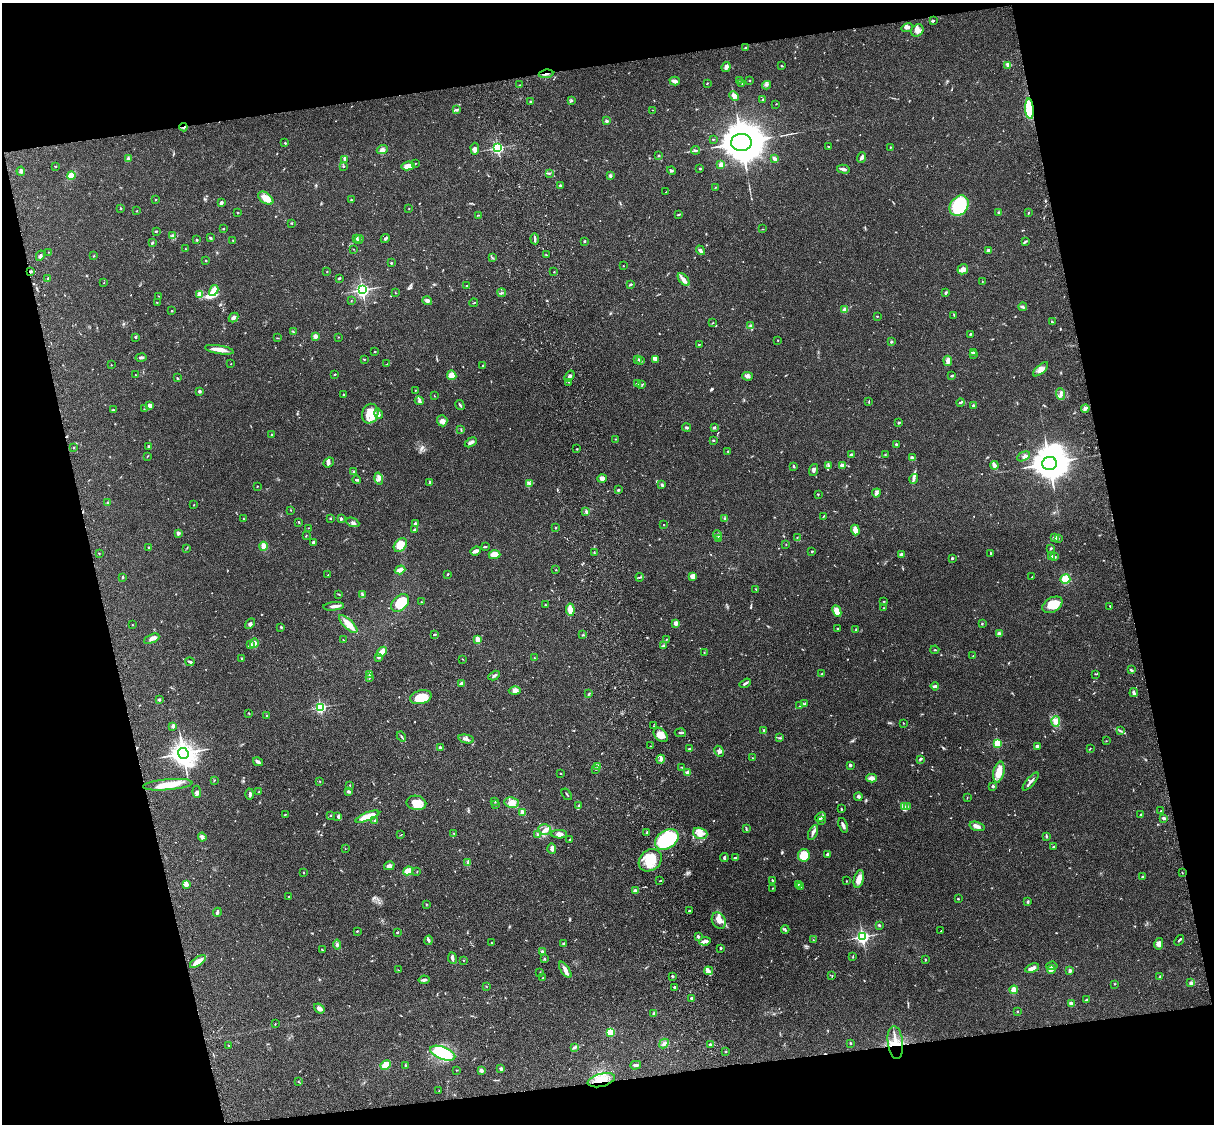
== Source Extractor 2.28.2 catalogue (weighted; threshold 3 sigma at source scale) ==
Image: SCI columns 121-4967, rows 278-4762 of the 5086 x 4928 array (HDU 1 of 3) = the unmasked area's bounding box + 8 px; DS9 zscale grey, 4 x 4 block average (1 PNG px = mean of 4 x 4 image px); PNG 1216 x 1126 px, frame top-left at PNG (2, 3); each listed source drawn as its Kron ellipse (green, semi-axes under 4 px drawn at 4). Shown black and unused: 25% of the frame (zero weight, under 3 of 4 exposures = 6% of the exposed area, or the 3 px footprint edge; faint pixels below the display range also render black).
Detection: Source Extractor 2.28.2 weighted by HDU 2 'WHT'. Background 0.075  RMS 0.0057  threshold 0.0257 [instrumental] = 3 sigma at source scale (4.5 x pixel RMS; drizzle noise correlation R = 1.50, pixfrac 1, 0.05/0.05 arcsec/px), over >= 5 px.
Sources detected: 714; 1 too faint to see at this stretch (4 x 4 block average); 2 inside a brighter object's white glare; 3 cosmic-ray / hot-pixel residue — neither listed nor drawn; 14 coinciding with a brighter row at this scale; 33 inside a brighter listed object's ellipse — not listed separately; of the other 661, all 500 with FLUX_AUTO >= 1.29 (the completeness limit of this list) listed and drawn (161 fainter detections not listed), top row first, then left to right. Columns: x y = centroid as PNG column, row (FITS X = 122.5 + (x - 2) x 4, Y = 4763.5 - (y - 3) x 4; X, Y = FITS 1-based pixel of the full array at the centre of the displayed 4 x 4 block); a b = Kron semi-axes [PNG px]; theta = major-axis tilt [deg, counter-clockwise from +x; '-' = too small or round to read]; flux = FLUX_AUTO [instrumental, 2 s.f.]
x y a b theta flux
933 20 3 2 - 4.6
907 27 6 3 18 8.5
917 31 7 5 46 20
746 47 3 2 - 2.1
1008 65 4 3 - 6.9
781 66 2 2 - 1.8
726 67 5 3 - 11
546 74 7 2 7 5.2
740 80 2 2 - 1.4
750 80 2 2 - 2.1
675 81 5 3 - 13
707 83 2 2 - 2.7
742 83 2 2 - 1.9
520 85 2 2 - 2.1
767 85 4 2 - 4.2
734 96 5 4 - 11
763 99 2 2 - 2.5
571 101 3 2 - 3.4
530 102 3 2 - 4.7
776 104 2 2 - 1.4
1029 109 10 4 -85 130
456 110 4 2 - 4.7
652 110 2 2 - 1.3
606 121 3 3 - 6.7
183 127 4 2 - 6.7
713 139 2 2 - 1.7
741 142 10 8 2 12000
285 143 2 2 - 3.2
828 147 3 2 - 2.7
890 147 2 2 - 1.8
498 148 2 2 - 600
475 149 6 4 -86 10
382 150 5 4 - 11
695 150 4 2 - 4
659 155 2 2 - 5.9
128 158 3 3 - 5.4
861 158 5 3 - 11
345 159 4 2 - 5.7
774 159 3 2 - 9.9
415 163 2 2 - 2
721 165 2 2 - 89
56 166 2 2 - 1.9
344 166 3 2 - 2.5
408 166 6 3 10 40
700 168 2 2 - 3.3
843 169 6 3 -14 10
672 170 4 2 - 4.1
21 171 4 3 - 8.2
549 173 4 2 - 4.4
71 175 4 3 - 42
610 176 4 2 - 4.8
560 185 3 2 - 3.9
716 187 2 2 - 1.3
666 192 2 2 - 2.2
266 198 8 5 -37 38
156 199 2 2 - 4
351 200 2 2 - 2.5
221 203 4 2 - 6.6
959 206 11 8 51 190
121 208 3 2 - 2.8
409 209 2 2 - 1.4
137 211 2 2 - 1.5
238 212 2 2 - 1.3
1029 212 2 2 - 1.7
999 213 3 2 - 3.8
679 214 4 2 - 4
478 215 3 2 - 2.5
291 223 2 2 - 1.8
223 229 3 2 - 2.2
762 229 2 2 - 1.3
156 231 3 2 - 3.1
172 236 2 2 - 2.1
210 238 3 2 - 3.3
385 238 5 2 - 6.9
357 239 4 2 - 3.6
359 239 5 2 - 4.6
535 239 5 2 - 6.7
197 240 2 2 - 11
233 240 2 2 - 1.4
584 241 3 2 - 3.4
1025 241 4 2 - 3.3
152 243 3 2 - 3.6
185 249 2 2 - 2.4
354 249 2 2 - 1.8
700 250 5 3 - 7.3
988 250 4 3 - 6.2
48 252 2 2 - 1.4
546 255 2 2 - 1.5
40 256 5 2 - 7.9
94 256 3 2 - 1.8
492 258 3 2 - 1.5
206 261 2 2 - 2
391 263 2 2 - 7
623 266 2 2 - 2.4
963 269 5 5 - 16
30 271 3 2 - 6.3
327 272 2 2 - 1.8
554 272 2 2 - 1.9
339 278 3 2 - 3.8
48 279 2 2 - 5.4
684 280 7 3 -51 22
982 282 2 2 - 1.4
104 283 2 2 - 1.9
630 284 3 2 - 4.8
467 285 2 2 - 1.6
214 290 6 3 61 54
362 290 3 3 - 920
396 293 2 2 - 1.4
502 293 4 2 - 2.8
946 293 3 2 - 5.6
200 294 4 3 - 17
158 296 3 2 - 1.7
351 301 2 2 - 1.4
427 301 5 3 - 7.8
157 302 2 2 - 1.5
474 303 4 2 - 2
1023 307 4 2 - 8.1
845 310 3 3 - 21
172 311 2 2 - 2.4
954 315 2 2 - 1.3
877 316 2 2 - 2.6
233 318 5 4 - 8.8
1052 322 3 2 - 4.8
713 323 2 2 - 1.9
751 325 3 3 - 6.2
293 332 2 2 - 2.1
970 334 3 2 - 3.4
315 336 2 2 - 63
135 337 3 2 - 2.3
339 337 2 2 - 1.5
277 338 2 2 - 1.6
778 340 2 2 - 1.8
891 342 2 2 - 4.8
699 344 3 2 - 1.6
219 350 14 3 -9 39
375 352 2 2 - 2.8
974 352 4 2 - 4.8
974 354 2 2 - 2.6
141 357 5 2 - 7
364 359 2 2 - 2
638 359 2 2 - 2.2
655 359 4 2 - 6.1
640 360 3 2 - 1.8
948 361 5 4 - 10
231 364 2 2 - 1.5
387 364 2 2 - 1.6
111 365 2 2 - 1.9
483 365 2 2 - 5.8
1041 369 9 2 41 12
335 374 2 2 - 2.3
135 375 2 2 - 1.8
452 375 5 4 - 36
569 376 6 2 52 7
747 376 5 4 - 8.9
952 376 3 2 - 2.8
177 378 2 2 - 3.4
569 382 2 2 - 1.4
637 384 3 2 - 6.9
642 385 3 2 - 2.4
415 390 2 2 - 2.3
199 391 2 2 - 20
1061 394 6 2 -69 7.7
344 395 3 2 - 3.1
434 396 2 2 - 2.6
419 401 4 4 - 7.3
869 402 3 2 - 2.4
960 402 4 2 - 5.9
150 405 4 3 - 14
460 405 5 2 - 5.2
973 406 2 2 - 25
1085 408 4 3 - 7.4
145 409 3 2 - 1.8
113 410 3 2 - 2.3
370 414 10 8 72 44
378 414 5 2 - 10
442 421 5 5 - 12
899 423 3 2 - 3.6
687 428 4 2 - 5.6
714 428 3 2 - 3.8
461 430 3 2 - 1.9
272 435 3 2 - 3.1
615 439 2 2 - 2.2
713 440 2 2 - 5
471 442 6 2 29 13
896 444 2 2 - 3
149 446 3 2 - 4.9
74 447 2 2 - 1.7
577 449 2 2 - 1.7
728 451 2 2 - 2.1
851 455 3 2 - 8.5
885 455 2 2 - 1.5
147 456 3 2 - 1.7
1024 456 7 4 27 11
912 457 3 2 - 4.2
328 462 6 3 40 7
1049 463 7 6 - 6400
842 465 4 2 - 15
994 465 4 2 - 23
828 466 4 2 - 5.3
794 467 2 2 - 2.6
814 470 6 2 72 6.8
354 471 3 2 - 3.2
602 478 5 3 - 14
379 479 6 3 -74 8.8
914 479 5 2 - 6.9
357 480 4 2 - 4.9
430 482 2 2 - 7.9
529 483 3 2 - 2.7
662 484 4 2 - 3.6
257 486 2 2 - 2.2
618 490 3 2 - 3.6
876 493 4 2 - 7.7
818 494 2 2 - 1.4
108 502 2 2 - 1.8
194 505 2 2 - 1.5
291 510 2 2 - 1.5
586 511 3 2 - 4.5
824 516 4 2 - 2.6
330 518 2 2 - 3.4
724 518 2 2 - 1.5
243 519 3 2 - 1.8
341 519 3 2 - 4.5
299 522 3 2 - 2.4
353 522 7 3 -24 7.8
415 524 3 2 - 6.2
664 525 2 2 - 1.5
308 528 2 2 - 1.4
556 528 2 2 - 2.7
414 530 3 2 - 3.6
855 530 5 4 - 19
178 533 2 2 - 39
306 535 2 2 - 1.9
718 535 5 2 - 5.1
797 537 2 2 - 1.4
1055 537 3 2 - 4.3
719 538 3 2 - 3.7
1058 538 2 2 - 2.5
314 542 3 2 - 8.5
786 544 2 2 - 1.6
400 545 8 5 48 45
263 546 4 3 - 26
149 547 2 2 - 3.2
485 547 3 2 - 2.7
187 548 2 2 - 1.5
1051 548 3 2 - 5
476 551 5 3 - 14
812 551 2 2 - 8.9
594 552 3 2 - 1.8
99 553 2 2 - 1.6
990 553 3 2 - 2.4
901 554 4 2 - 9.2
494 555 6 4 2 32
1051 557 2 2 - 37
1054 557 3 2 - 5.3
952 558 2 2 - 4.4
400 570 5 3 - 22
556 570 2 2 - 1.4
448 574 3 2 - 3.2
328 575 3 2 - 1.3
693 576 4 3 - 26
122 577 3 2 - 2.8
640 577 4 2 - 4.1
1032 577 2 2 - 1.6
1065 579 5 4 - 42
756 589 2 2 - 2.2
338 594 3 2 - 2.3
362 594 4 2 - 4.1
884 601 2 2 - 1.4
421 602 2 2 - 1.5
400 603 10 7 44 80
545 605 3 2 - 1.9
1052 605 11 7 29 52
334 606 10 3 6 13
1110 606 3 2 - 2.1
884 608 3 2 - 2
570 610 6 3 -84 41
837 611 6 4 -65 38
676 623 2 2 - 63
982 623 2 2 - 2.7
250 624 6 3 43 6.6
348 624 12 4 -44 37
132 625 2 2 - 2.1
281 627 2 2 - 13
837 629 3 2 - 2
856 630 3 2 - 1.7
435 634 3 2 - 3.4
999 634 3 3 - 11
583 635 3 2 - 1.8
152 639 8 3 24 13
666 639 2 2 - 1.4
343 640 3 2 - 1.5
478 640 4 3 - 32
254 643 5 4 - 14
250 644 3 2 - 3.8
663 646 2 2 - 22
935 650 4 2 - 2.3
382 652 5 3 - 31
704 652 2 2 - 2
973 656 2 2 - 1.4
379 657 3 3 - 7.8
241 658 2 2 - 2.1
534 658 2 2 - 1.7
462 659 2 2 - 1.5
190 662 4 2 - 6
1131 670 4 2 - 4.7
822 674 2 2 - 1.9
1095 674 2 2 - 2.4
369 675 3 2 - 4.9
494 676 6 2 29 7.3
369 678 2 2 - 1.7
461 683 3 3 - 9
745 683 6 2 32 5.6
935 686 4 2 - 7.9
515 691 6 3 -3 13
589 693 3 2 - 1.6
1134 693 4 2 - 6.6
421 697 11 6 15 71
159 699 2 2 - 12
805 703 2 2 - 1.4
800 706 2 2 - 1.3
320 707 2 2 - 570
249 713 2 2 - 2.2
266 715 2 2 - 1.6
1056 721 5 3 - 11
903 723 2 2 - 1.7
173 726 2 2 - 42
654 726 2 2 - 1.4
764 730 4 2 - 3
1120 731 4 2 - 4.1
680 733 5 2 - 4.7
661 735 8 5 -47 33
401 736 5 2 - 4.2
780 738 4 2 - 2.9
466 739 7 3 -12 10
1106 741 2 2 - 1.6
997 743 2 2 - 240
650 746 2 2 - 1.6
1037 746 2 2 - 7.6
440 747 2 2 - 15
690 748 3 2 - 3.1
1090 748 3 2 - 1.9
719 751 6 3 -62 7.6
183 753 6 5 - 2600
753 758 2 2 - 1.5
661 759 4 2 - 6.1
920 759 3 2 - 5.8
258 762 5 2 - 10
850 765 2 2 - 19
597 766 2 2 - 1.8
681 767 3 2 - 1.7
595 769 2 2 - 1.5
688 772 4 3 - 13
999 772 10 5 78 40
561 773 2 2 - 4.2
872 778 5 4 - 12
214 780 3 2 - 2
320 781 2 2 - 2
1031 782 11 2 50 10
168 785 25 5 5 57
350 785 3 2 - 2.2
993 786 2 2 - 17
348 791 3 2 - 7.2
197 792 6 3 -84 10
259 792 2 2 - 1.7
250 794 5 3 - 7.6
567 794 6 2 -54 2.8
858 797 4 3 - 7
967 798 3 2 - 1.4
495 801 2 2 - 2.2
416 803 10 7 -10 45
512 803 7 5 -9 23
496 805 2 2 - 1.9
578 806 2 2 - 2.4
907 806 2 2 - 1.4
905 807 3 2 - 5.4
841 809 3 2 - 2.7
1161 811 2 2 - 5.9
522 812 4 2 - 16
285 814 3 2 - 1.4
331 815 2 2 - 2.1
1140 815 2 2 - 1.6
337 817 3 2 - 2.8
367 817 12 3 21 69
821 817 5 3 - 8
1164 818 4 2 - 7.5
822 820 2 2 - 1.4
375 821 3 2 - 4.2
843 825 7 2 -70 11
977 826 8 4 -18 14
545 829 6 5 - 17
746 829 3 2 - 2.2
813 832 8 3 65 9.4
647 833 2 2 - 3.1
700 833 7 5 -20 23
454 834 2 2 - 1.6
538 834 3 2 - 3
559 834 8 4 -2 14
401 835 3 2 - 1.4
1046 836 4 2 - 4.2
202 837 4 2 - 4.9
667 839 13 9 33 270
569 840 3 2 - 3.1
1053 847 3 2 - 2.4
345 848 2 2 - 1.4
552 849 5 3 - 8.9
828 854 2 2 - 6.5
804 855 6 6 - 63
724 858 4 2 - 5.1
735 858 3 2 - 5.8
650 860 12 10 40 73
468 862 2 2 - 2.6
389 866 5 3 - 13
408 871 5 3 - 44
304 872 2 2 - 2
417 872 2 2 - 1.9
1182 873 2 2 - 1.4
1143 877 3 2 - 4.2
859 879 9 5 75 27
773 880 3 2 - 3.9
660 881 3 2 - 1.9
846 881 2 2 - 1.7
798 884 2 2 - 1.7
187 885 3 2 - 4.7
801 887 4 2 - 2.3
773 888 2 2 - 1.5
635 891 4 3 - 13
288 897 2 2 - 1.7
958 899 3 2 - 2
1028 902 3 2 - 3.5
426 904 2 2 - 1.9
689 911 3 2 - 3.7
217 912 5 3 - 7.6
719 921 8 6 -62 40
879 925 3 2 - 4.3
785 929 4 2 - 4.5
357 931 2 2 - 3.5
941 931 3 2 - 1.5
397 932 2 2 - 3.4
698 936 3 3 - 5.7
862 937 3 3 - 700
429 940 5 3 - 5.9
813 940 2 2 - 1.8
1179 940 5 2 - 4.8
705 941 6 2 8 14
491 943 2 2 - 1.3
563 943 3 2 - 2.8
1159 944 5 4 - 13
337 945 5 2 - 4.9
721 948 2 2 - 15
322 950 2 2 - 2.6
542 952 3 3 - 5.6
853 957 3 2 - 1.8
452 958 6 2 -82 10
544 958 2 2 - 2
464 960 2 2 - 1.3
925 960 3 2 - 2.5
198 961 9 3 35 28
1052 966 6 2 7 6.4
1032 968 7 3 22 20
1051 969 4 3 - 12
398 970 3 2 - 1.6
565 970 9 4 -56 14
708 971 4 3 - 8.6
1070 971 2 2 - 13
540 973 2 2 - 1.3
672 976 2 2 - 4.3
832 976 4 2 - 1.6
1160 977 3 2 - 3.8
543 978 2 2 - 1.9
424 980 5 2 - 8.6
1191 983 3 2 - 9.2
1115 984 2 2 - 1.7
486 986 2 2 - 1.5
674 987 2 2 - 10
1014 990 4 3 - 37
692 998 3 3 - 7.3
1086 1000 2 2 - 4.6
1071 1004 3 2 - 15
319 1008 6 4 -38 14
1017 1011 2 2 - 7.6
654 1013 4 3 - 7.9
275 1024 2 2 - 1.6
610 1032 2 2 - 220
895 1042 16 7 -83 51
850 1043 3 2 - 2.4
664 1044 5 3 - 6.3
228 1045 3 2 - 1.3
710 1045 2 2 - 23
574 1048 3 3 - 4.4
726 1052 2 2 - 1.5
443 1053 13 6 -20 200
386 1065 5 3 - 44
405 1065 2 2 - 2
636 1065 5 3 - 6.5
501 1069 2 2 - 9.4
456 1070 2 2 - 1.8
481 1070 2 2 - 9.3
601 1080 14 6 14 54
298 1081 3 2 - 1.8
439 1091 2 2 - 1.3
Overlapping masked pixels (flux is a lower limit): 6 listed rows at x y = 546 74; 1029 109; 183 127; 30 271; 895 1042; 601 1080
Diffuse or blended objects may show on this block-average render without a row.